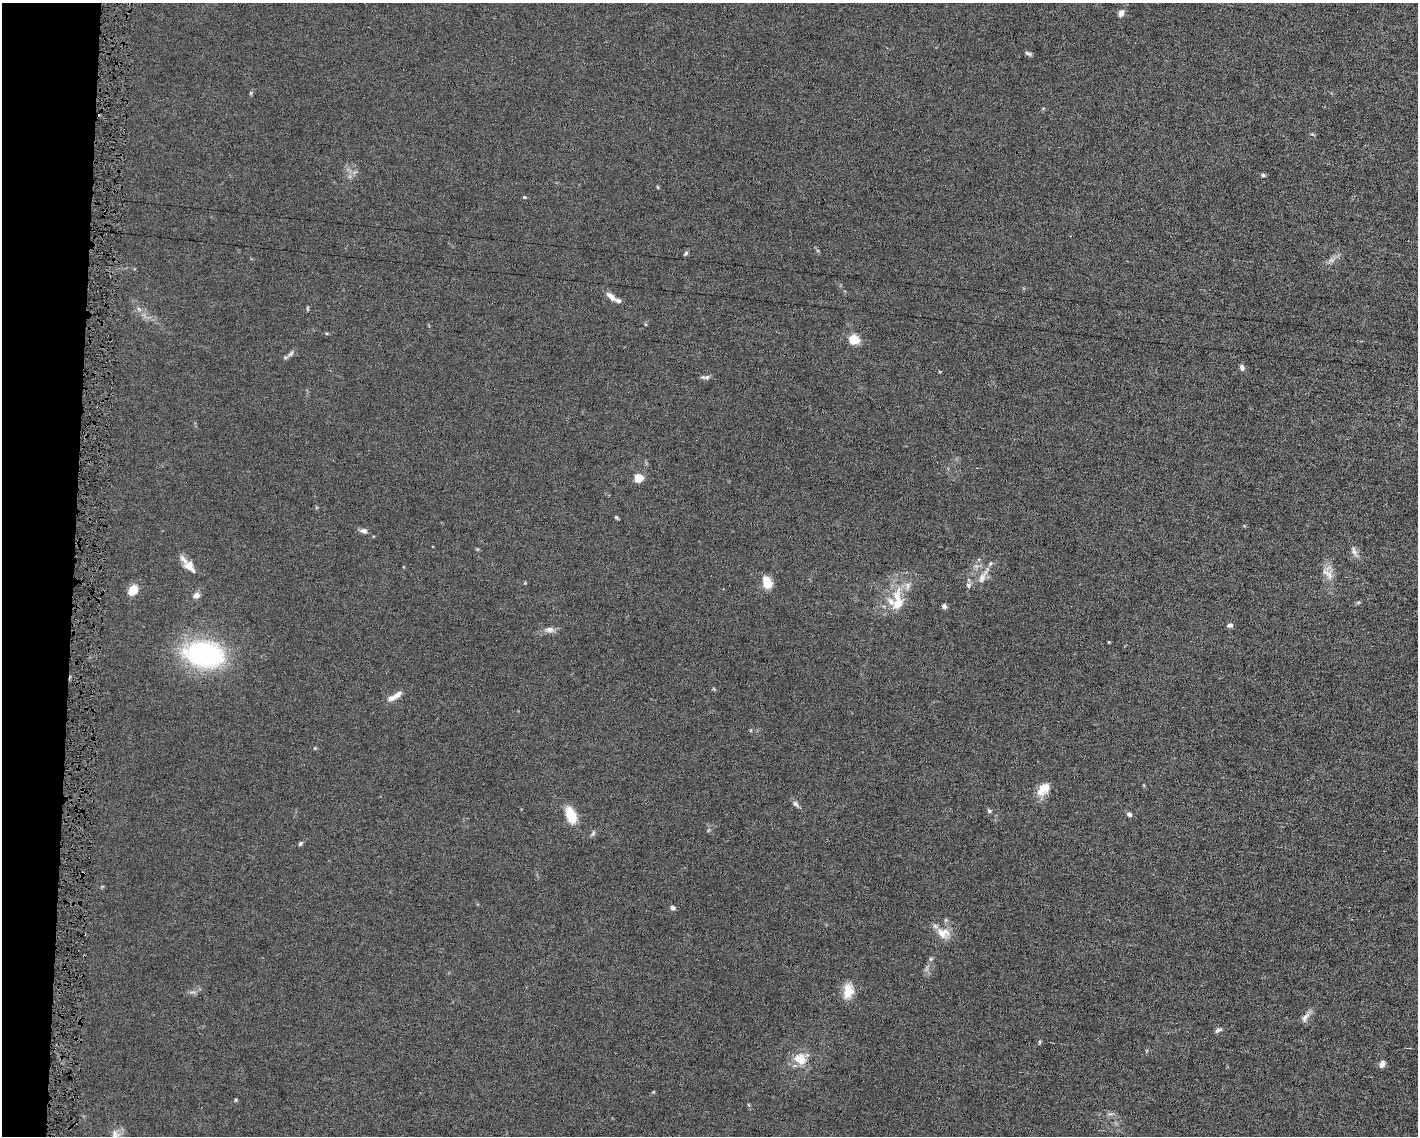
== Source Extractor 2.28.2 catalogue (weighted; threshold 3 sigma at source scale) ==
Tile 7 of 3 x 4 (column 1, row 3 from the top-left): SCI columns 107-1522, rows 1135-2268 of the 4568 x 4535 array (HDU 1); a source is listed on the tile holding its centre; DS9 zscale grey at full resolution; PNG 1420 x 1138 px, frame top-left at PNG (2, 3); no overlay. Shown black and unused: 5% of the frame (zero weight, under 4 of 8 exposures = <1% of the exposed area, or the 3 px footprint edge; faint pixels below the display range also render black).
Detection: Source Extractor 2.28.2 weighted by HDU 2 'WHT'; one run over the whole footprint, this tile lists its part. Background 0.0157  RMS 0.0024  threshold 0.00967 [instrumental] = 3 sigma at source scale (4.09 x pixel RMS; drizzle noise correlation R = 1.36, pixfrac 0.8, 0.05/0.05 arcsec/px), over >= 5 px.
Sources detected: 60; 1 cosmic-ray / hot-pixel residue — not listed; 7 inside a brighter listed object's ellipse — not listed separately; the other 52 listed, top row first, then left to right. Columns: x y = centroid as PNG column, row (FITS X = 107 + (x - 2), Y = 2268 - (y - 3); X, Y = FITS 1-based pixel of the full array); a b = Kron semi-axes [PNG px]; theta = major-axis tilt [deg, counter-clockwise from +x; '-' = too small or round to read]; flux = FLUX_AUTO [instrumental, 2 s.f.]
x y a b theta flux
1121 13 8 6 64 1.1
1028 53 9 4 -25 0.46
1263 175 5 4 - 0.37
524 197 5 4 - 0.2
686 253 6 5 - 0.38
1331 260 9 6 21 0.82
611 297 13 6 -41 1.6
139 309 8 4 -45 0.58
854 339 9 8 - 4.1
291 354 11 6 39 0.76
1242 367 6 5 - 0.73
707 377 8 7 - 0.59
639 478 5 5 - 9.2
616 517 5 4 - 0.33
364 531 9 6 -7 0.78
1354 551 14 6 -69 1.1
189 566 15 8 -45 2.7
1328 573 20 10 -37 2.1
983 576 30 7 59 2.1
767 582 9 7 -71 5.3
968 585 7 7 - 0.64
133 590 8 6 57 5.3
196 595 8 7 - 1
897 596 24 12 78 4.9
1358 603 6 4 20 0.29
944 606 6 5 - 0.63
1230 625 7 5 16 0.69
549 630 13 7 -1 1.2
1109 642 3 3 - 0.18
204 654 34 22 -12 40
714 689 6 3 -71 0.21
397 695 14 7 44 1.5
315 748 5 4 - 0.2
1043 789 18 12 46 3
796 804 10 6 -43 0.68
989 811 6 5 - 0.39
1129 814 6 5 - 0.59
571 815 18 10 -67 5.2
593 833 8 4 53 0.41
300 843 7 4 46 0.39
672 908 6 5 - 0.84
943 933 20 14 -18 3.2
931 959 6 4 -90 0.34
848 991 20 12 82 3.4
1305 1017 16 7 53 1.2
1218 1030 10 5 27 0.56
1040 1042 6 3 90 0.24
801 1060 23 13 56 3.4
1382 1064 9 6 72 0.91
236 1100 4 4 - 0.26
1110 1114 8 4 1 0.48
115 1134 13 11 -58 1.5
Isophote crosses this tile's border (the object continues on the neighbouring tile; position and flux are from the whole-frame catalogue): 1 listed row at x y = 115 1134